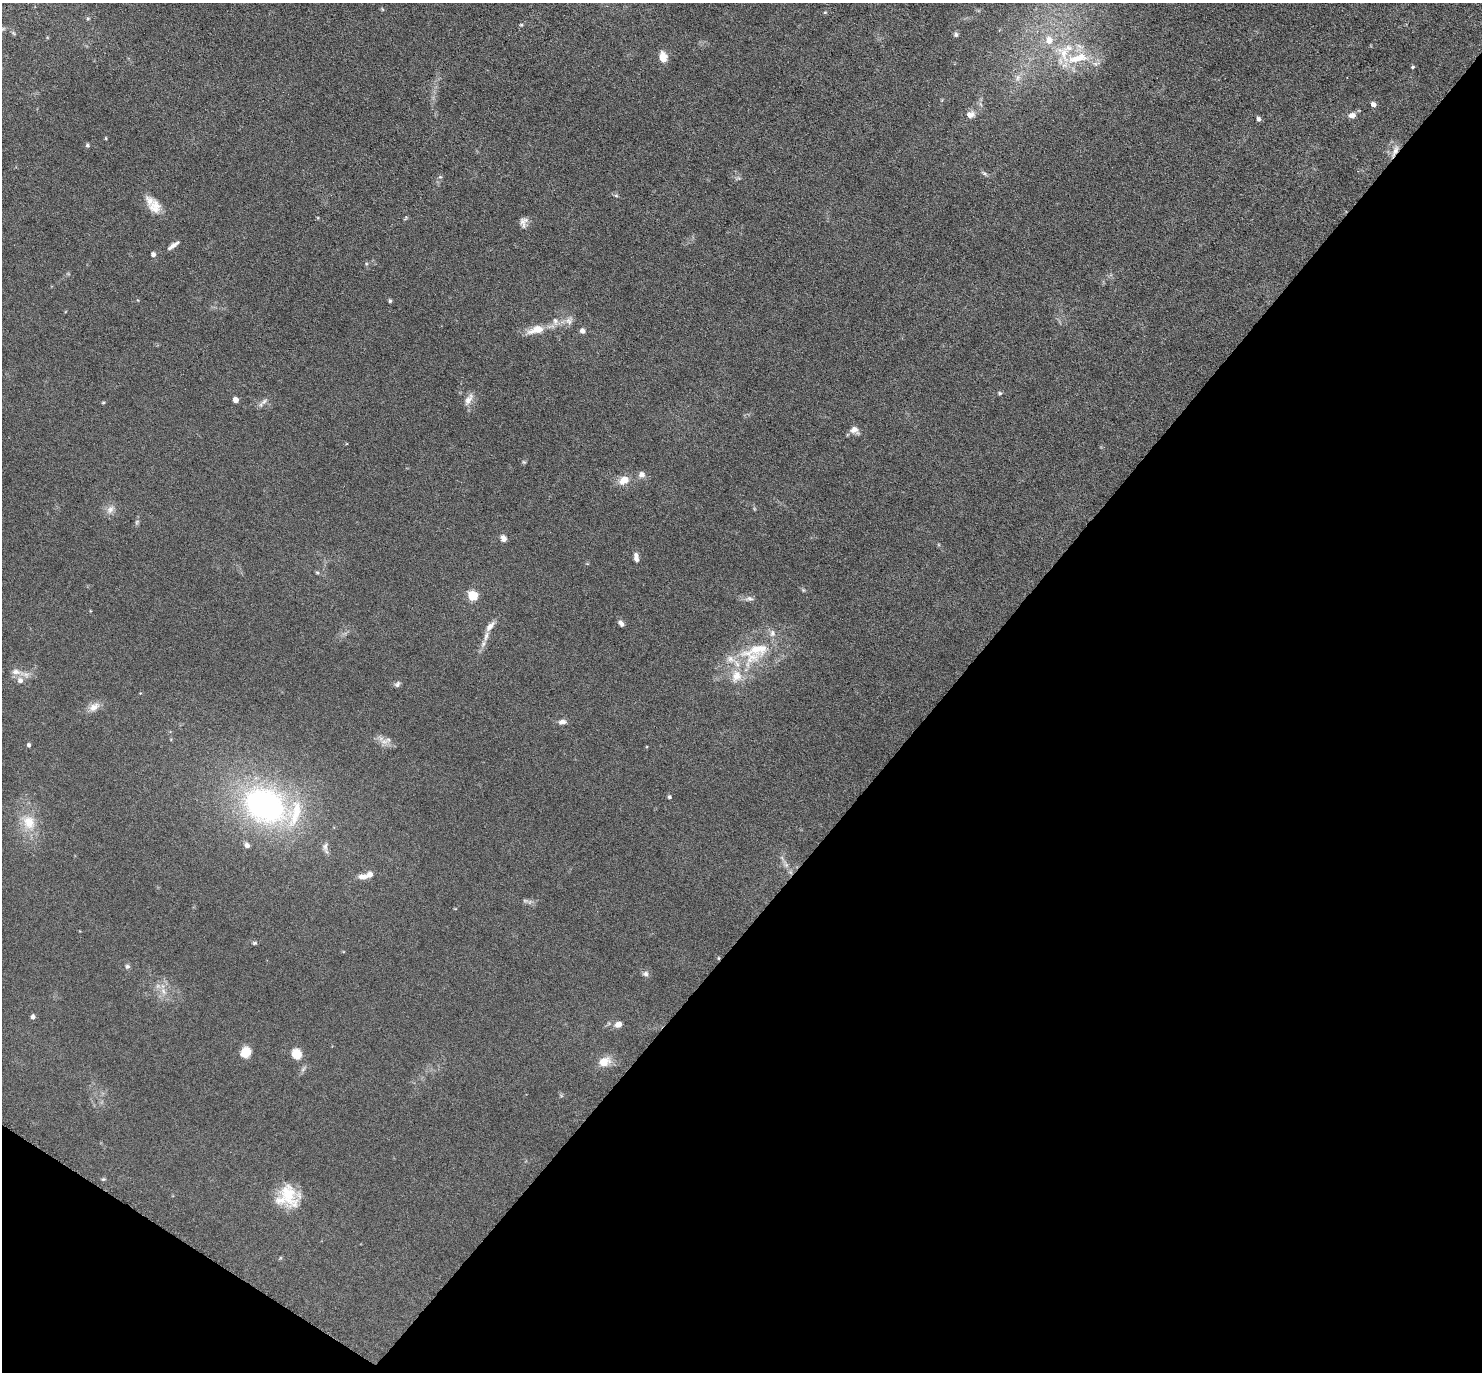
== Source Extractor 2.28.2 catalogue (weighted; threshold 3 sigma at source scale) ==
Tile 15 of 4 x 4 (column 3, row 4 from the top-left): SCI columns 3002-4481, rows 447-1816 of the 6088 x 6079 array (HDU 1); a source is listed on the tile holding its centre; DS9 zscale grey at full resolution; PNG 1484 x 1374 px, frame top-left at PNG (2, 3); no overlay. Shown black and unused: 38% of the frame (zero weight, under 3 of 6 exposures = <1% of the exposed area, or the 3 px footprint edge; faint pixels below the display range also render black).
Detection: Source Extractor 2.28.2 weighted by HDU 2 'WHT'; one run over the whole footprint, this tile lists its part. Background 0.0331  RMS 0.0038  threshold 0.0154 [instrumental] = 3 sigma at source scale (4.09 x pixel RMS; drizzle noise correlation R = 1.36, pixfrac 0.8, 0.05/0.05 arcsec/px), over >= 5 px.
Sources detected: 87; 2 too faint to see at this stretch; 1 inside a brighter object's white glare — not listed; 12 inside a brighter listed object's ellipse — not listed separately; the other 72 listed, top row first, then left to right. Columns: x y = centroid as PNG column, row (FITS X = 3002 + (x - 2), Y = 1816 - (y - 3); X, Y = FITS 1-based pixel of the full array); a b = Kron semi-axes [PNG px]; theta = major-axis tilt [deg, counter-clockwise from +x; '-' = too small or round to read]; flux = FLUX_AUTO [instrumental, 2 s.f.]
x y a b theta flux
88 18 5 3 - 0.4
521 25 5 4 - 0.37
956 34 7 6 - 0.79
1079 46 11 4 -32 1.4
1064 53 32 16 -72 13
663 57 12 8 -82 4
1413 67 5 4 - 0.39
1018 78 11 6 80 1.7
1373 104 5 4 - 2
970 115 11 9 2 2.4
1352 115 9 7 14 1.9
1258 119 6 5 - 1
106 138 5 3 - 0.3
87 145 5 5 - 0.6
1395 151 19 6 65 2.5
984 173 7 4 -18 0.63
616 196 6 4 -1 0.46
155 207 19 16 -73 5.4
523 222 12 9 78 1.9
173 245 16 5 36 1.7
153 255 5 4 - 1.5
390 301 5 4 - 0.53
569 321 11 9 52 2.1
536 330 25 10 16 5.7
582 331 6 5 - 1.6
1000 393 6 4 -22 0.52
469 399 19 8 60 2.5
235 400 4 4 - 3
264 401 12 6 42 1.4
103 402 5 3 - 0.37
854 430 11 8 -31 2.2
524 462 5 4 - 0.43
642 475 8 7 - 1.8
624 480 10 8 26 4.3
110 509 12 9 61 2.1
503 538 8 7 - 1.7
636 557 12 6 -82 1.6
317 573 5 5 - 0.45
803 590 6 4 -46 0.45
472 596 5 5 - 23
749 599 12 7 3 1.4
621 623 7 5 -55 1.3
490 626 16 7 52 2.2
483 644 10 6 69 1.4
757 649 50 20 15 19
16 672 13 8 -2 2.2
736 676 20 15 77 7
20 680 10 9 - 2
397 684 8 6 50 0.9
94 707 17 9 29 2.9
562 722 10 6 10 1.5
384 742 11 9 -8 2.5
29 745 4 4 - 0.8
669 797 4 4 - 0.6
265 805 43 36 -37 85
29 822 21 17 -65 8.6
247 845 5 5 - 1.7
325 847 14 7 84 1.5
786 864 13 5 -62 1.7
362 876 12 7 0 2.2
255 943 6 4 1 0.5
718 958 5 3 - 0.31
127 966 6 6 - 0.81
645 974 8 7 - 1.1
163 991 11 6 -69 2.1
33 1017 5 5 - 1
618 1024 9 7 18 2.1
246 1052 12 10 62 5.1
297 1054 9 8 - 6.6
604 1062 12 9 18 5.4
103 1179 6 5 - 0.48
288 1194 32 21 -50 11
Overlapping masked pixels (flux is a lower limit): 2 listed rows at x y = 1395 151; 718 958